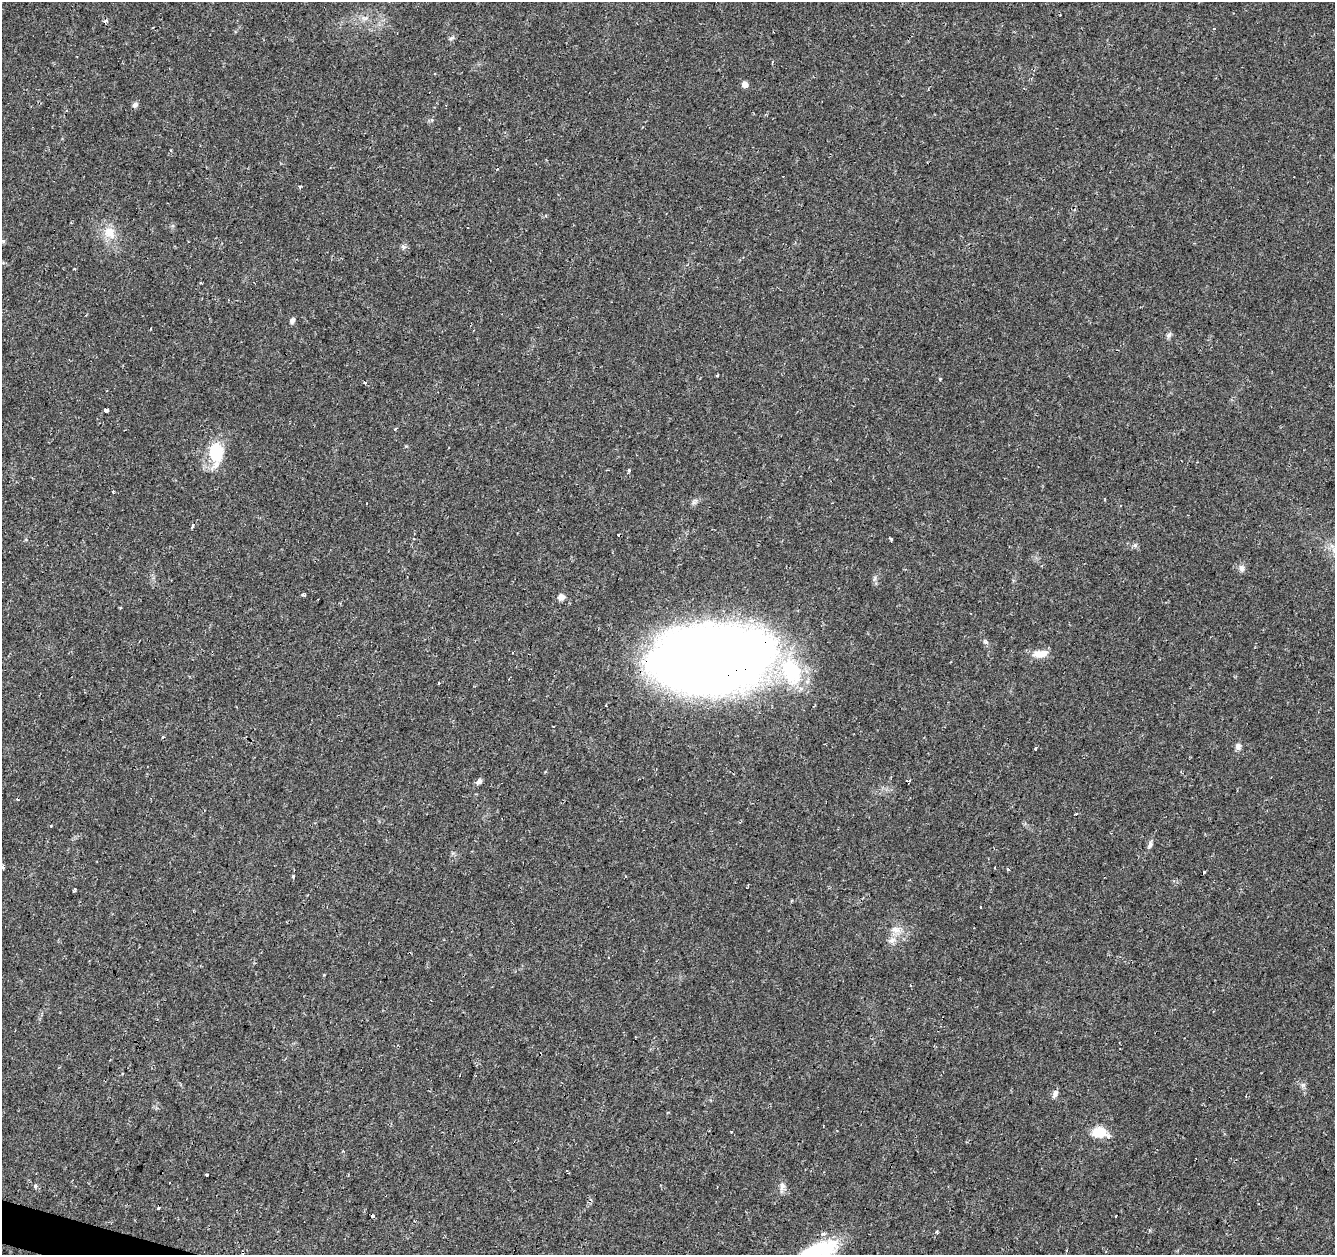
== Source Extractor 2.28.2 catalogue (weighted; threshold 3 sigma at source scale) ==
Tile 7 of 4 x 4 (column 3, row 2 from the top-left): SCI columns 2668-4000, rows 2718-3970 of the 5339 x 5500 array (HDU 1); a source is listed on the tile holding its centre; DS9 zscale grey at full resolution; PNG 1337 x 1257 px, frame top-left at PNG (2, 2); no overlay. Shown black and unused: <1% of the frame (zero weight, under 2 of 3 exposures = <1% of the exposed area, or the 3 px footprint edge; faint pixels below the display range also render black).
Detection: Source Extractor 2.28.2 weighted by HDU 2 'WHT'; one run over the whole footprint, this tile lists its part. Background 0.0241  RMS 0.0034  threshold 0.0151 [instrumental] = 3 sigma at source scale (4.5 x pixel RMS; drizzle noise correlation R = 1.50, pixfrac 1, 0.0396/0.0396 arcsec/px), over >= 5 px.
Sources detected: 80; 1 inside a brighter object's white glare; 16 cosmic-ray / hot-pixel residue — not listed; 2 inside a brighter listed object's ellipse — not listed separately; the other 61 listed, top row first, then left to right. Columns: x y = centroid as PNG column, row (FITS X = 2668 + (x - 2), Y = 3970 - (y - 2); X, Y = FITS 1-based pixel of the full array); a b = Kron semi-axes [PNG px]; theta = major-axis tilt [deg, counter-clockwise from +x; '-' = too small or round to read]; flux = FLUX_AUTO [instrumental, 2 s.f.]
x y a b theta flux
365 18 9 4 -8 1.1
1214 28 3 3 - 0.84
451 38 9 4 26 0.63
772 62 4 2 - 0.32
745 84 6 5 - 2.1
135 105 7 6 - 1.1
432 120 6 3 -72 0.4
300 187 4 3 - 0.56
109 232 19 16 -43 5.6
3 241 5 5 - 0.43
201 283 3 3 - 0.48
292 320 7 5 62 1.1
1169 335 7 5 23 0.8
717 375 3 2 - 0.37
940 379 4 4 - 0.38
365 383 5 3 - 0.35
106 410 4 4 - 5.7
395 429 4 3 - 1.1
216 453 27 19 -84 12
628 471 3 3 - 4
113 492 4 3 - 0.42
192 526 4 3 - 2.8
891 539 4 3 - 0.71
1242 568 9 7 -76 1.4
875 578 8 5 74 0.83
304 595 4 3 - 0.68
561 597 6 6 - 2.3
120 608 3 3 - 0.32
985 641 7 4 -46 0.64
512 652 3 2 - 0.49
1040 654 20 9 9 3.9
711 658 107 59 3 410
509 678 3 2 - 0.47
438 683 3 3 - 1.5
1238 747 8 7 - 1.3
1036 748 3 3 - 0.83
479 781 8 6 42 1
907 781 3 2 - 0.69
1075 814 3 2 - 0.36
1150 845 11 6 68 1.1
2 867 6 3 -65 0.74
1008 869 4 3 - 1.7
293 876 5 3 - 0.4
625 877 3 2 - 0.35
74 890 4 3 - 1.4
895 930 14 10 -5 3
892 940 11 6 21 1.6
910 985 4 3 - 0.29
1303 1085 6 6 - 0.73
1055 1094 13 6 63 1.2
731 1131 3 3 - 0.84
1099 1132 12 10 1 7.9
566 1171 3 2 - 0.33
207 1175 3 3 - 1.4
35 1186 6 4 -60 0.9
782 1186 15 7 76 1.6
158 1208 3 3 - 1.9
371 1216 4 3 - 4.1
1116 1216 3 2 - 0.84
937 1232 3 3 - 4.1
823 1234 3 3 - 1.7
Overlapping masked pixels (flux is a lower limit): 2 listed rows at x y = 711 658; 371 1216
Isophote crosses this tile's border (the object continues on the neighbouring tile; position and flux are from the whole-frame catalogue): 1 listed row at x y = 2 867
Unlisted compact peaks at least as high as the median listed source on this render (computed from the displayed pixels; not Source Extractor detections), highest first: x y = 1135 545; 404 247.